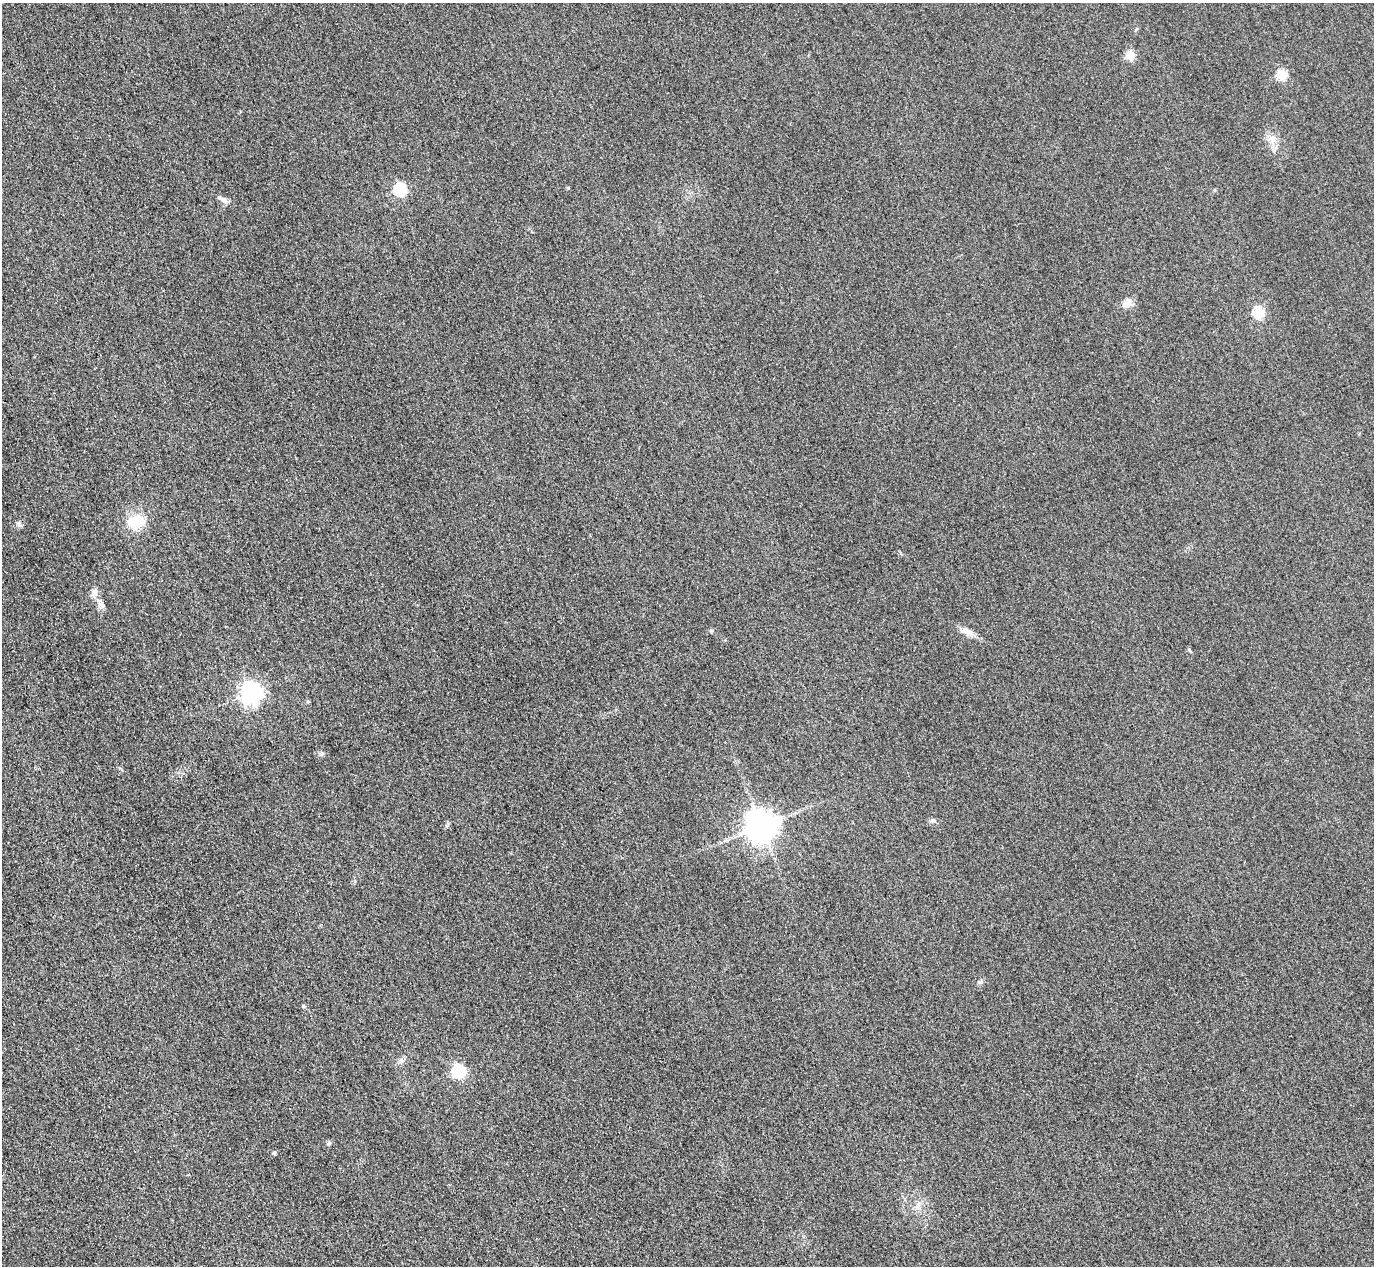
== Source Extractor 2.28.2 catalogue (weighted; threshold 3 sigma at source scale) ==
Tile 7 of 4 x 4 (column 3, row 2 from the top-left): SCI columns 2773-4144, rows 2833-4096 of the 5546 x 5533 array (HDU 1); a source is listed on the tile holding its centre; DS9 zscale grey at full resolution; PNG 1376 x 1268 px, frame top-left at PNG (2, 3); no overlay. Shown black and unused: <1% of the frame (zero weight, under 3 of 4 exposures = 3% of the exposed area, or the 3 px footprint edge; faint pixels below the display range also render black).
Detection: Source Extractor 2.28.2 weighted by HDU 2 'WHT'; one run over the whole footprint, this tile lists its part. Background 0.133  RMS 0.019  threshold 0.0842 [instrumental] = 3 sigma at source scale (4.5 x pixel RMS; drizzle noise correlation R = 1.50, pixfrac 1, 0.05/0.05 arcsec/px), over >= 5 px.
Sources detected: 22; all 22 listed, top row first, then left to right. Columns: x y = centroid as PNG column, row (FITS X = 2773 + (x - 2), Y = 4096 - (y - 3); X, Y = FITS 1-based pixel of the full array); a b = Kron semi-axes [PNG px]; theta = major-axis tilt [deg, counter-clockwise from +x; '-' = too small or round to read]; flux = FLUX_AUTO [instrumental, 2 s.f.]
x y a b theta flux
1130 55 5 5 - 62
1282 75 5 5 - 100
1272 140 11 7 44 11
568 188 4 3 - 2.1
400 190 6 6 - 220
222 199 14 6 -28 9.1
1127 303 13 10 33 14
1258 313 5 5 - 140
136 522 20 16 33 50
19 524 8 4 -47 3.8
94 592 10 8 66 9.7
102 606 8 6 -76 6.8
711 630 6 4 -18 2.2
966 631 22 7 -15 14
251 692 8 7 - 940
762 826 9 9 - 3200
980 982 7 4 19 3.2
401 1061 6 6 - 4.9
459 1071 6 6 - 260
329 1143 7 5 73 3.4
274 1153 5 4 - 4
918 1206 10 5 63 7.5
Unlisted compact peaks at least as high as the median listed source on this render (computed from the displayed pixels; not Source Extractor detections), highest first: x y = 303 1006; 322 753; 932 820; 1189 649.